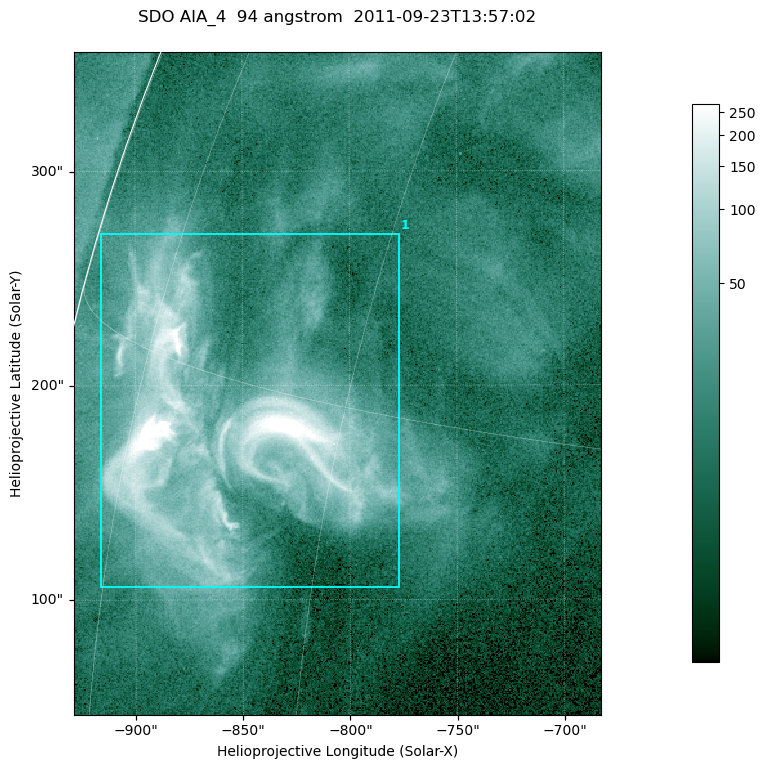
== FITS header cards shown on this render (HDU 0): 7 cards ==
TELESCOP= 'SDO     '           /
INSTRUME= 'AIA_4   '           /
WAVELNTH=                   94 /
WAVEUNIT= 'angstrom'           /
DATE-OBS= '2011-09-23T13:57:02.12' /
CTYPE1  = 'HPLN-TAN'           /
CTYPE2  = 'HPLT-TAN'           /

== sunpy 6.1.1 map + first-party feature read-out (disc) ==
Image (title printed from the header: SDO AIA_4  94 angstrom  2011-09-23T13:57:02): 410 x 515 px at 0.6 arcsec/px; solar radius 956 arcsec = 1594 px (partial field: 2.6% of the solar disc is inside the frame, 97% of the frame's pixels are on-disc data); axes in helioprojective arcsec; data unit not stated in the header (colour bar unlabelled)
Pointing: header CRPIX1/2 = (2058.48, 2043.05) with CRVAL1/2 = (0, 0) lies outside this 410 x 515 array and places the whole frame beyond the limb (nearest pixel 1.41 R_sun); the SolarSoft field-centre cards XCEN/YCEN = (-805.8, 200.9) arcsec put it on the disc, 1306 arcsec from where CRPIX/CRVAL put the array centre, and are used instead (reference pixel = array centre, CRVAL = XCEN/YCEN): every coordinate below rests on XCEN/YCEN
Orientation: roll -0.138 deg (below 1 deg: not rotated)
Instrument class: DISC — disc imager (sunpy class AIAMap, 94 A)
Bright regions (active regions / flare kernels): reference = the on-disc median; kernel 3 px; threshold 5 sigma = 46.9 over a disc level ~13.1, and >= 1.15x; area >= 211 px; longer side >= 5 px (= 3 arcsec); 1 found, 1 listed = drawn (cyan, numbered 1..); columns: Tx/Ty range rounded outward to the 2 arcsec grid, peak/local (2 s.f.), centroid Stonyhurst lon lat
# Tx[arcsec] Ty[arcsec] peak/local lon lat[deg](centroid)
1 -918..-776 106..272 78 -68 +13
Off-limb structures (1.02-1.3 R_sun): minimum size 105 px: none found